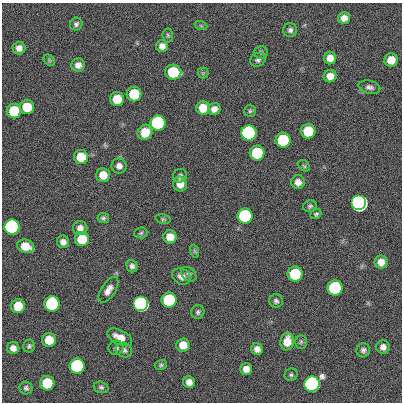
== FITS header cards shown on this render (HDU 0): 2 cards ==
NAXIS1  =                  400
NAXIS2  =                  400

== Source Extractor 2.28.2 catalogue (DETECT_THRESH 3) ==
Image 400 x 400 px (HDU 0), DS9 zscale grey, 1 PNG px = 1 image px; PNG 404 x 404 px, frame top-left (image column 1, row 400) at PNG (2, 3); each listed source drawn as its Kron ellipse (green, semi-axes under 4 px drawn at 4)
Background 0.532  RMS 33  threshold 100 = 3 sigma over >= 5 px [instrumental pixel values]
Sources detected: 85; all 85 listed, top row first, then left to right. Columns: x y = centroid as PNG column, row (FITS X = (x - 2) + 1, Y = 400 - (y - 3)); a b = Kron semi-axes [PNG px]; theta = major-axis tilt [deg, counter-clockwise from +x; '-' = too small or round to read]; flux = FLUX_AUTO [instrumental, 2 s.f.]
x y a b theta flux
344 18 6 5 - 1.5e+04
76 24 6 6 - 5.6e+03
201 26 6 4 -19 3.0e+03
290 30 7 7 - 7.4e+03
168 35 7 5 -86 4.1e+03
162 46 6 6 - 1.3e+04
19 48 6 6 - 1.2e+04
261 52 7 6 - 4.5e+03
330 58 6 6 - 1.8e+04
49 60 6 5 - 3.7e+03
258 60 8 6 31 6.5e+03
391 60 7 7 - 3.2e+04
78 65 7 6 - 1.4e+04
173 72 8 7 - 1.2e+05
203 73 5 5 - 2.9e+03
330 76 6 6 - 1.9e+04
369 87 11 6 -13 9.2e+03
134 94 7 7 - 1.2e+05
117 99 7 7 - 4.7e+04
27 107 7 7 - 7.2e+04
203 108 7 7 - 3.9e+04
214 109 6 6 - 1.3e+04
14 111 7 7 - 1.2e+05
250 111 6 6 - 4.2e+03
158 123 7 7 - 1.0e+06
308 131 7 7 - 9.1e+04
145 132 8 7 - 5.0e+04
249 133 7 7 - 3.5e+06
283 140 7 7 - 2.1e+05
257 153 7 7 - 1.7e+05
81 157 7 7 - 5.7e+04
119 166 8 7 - 1.1e+04
304 166 6 5 - 3.4e+03
103 175 7 7 - 3.5e+04
180 176 7 6 - 6.6e+03
298 182 7 7 - 1.5e+04
180 184 7 7 - 2.4e+04
359 203 7 7 - 1.1e+07
310 206 7 5 27 4.7e+03
316 214 6 4 38 4.2e+03
245 216 7 7 - 5.4e+05
103 218 6 5 - 4.9e+03
163 219 7 4 -14 3.7e+03
12 227 7 7 - 2.9e+06
80 228 7 7 - 1.3e+04
141 233 6 5 - 4.2e+03
170 237 6 6 - 2.8e+04
82 239 7 7 - 7.7e+04
63 242 6 6 - 1.2e+04
25 246 9 6 -17 3.7e+04
194 251 7 4 -71 3.4e+03
381 262 6 6 - 2.0e+04
132 266 6 5 - 7.5e+03
189 274 8 6 -42 5.7e+03
295 274 7 7 - 1.4e+05
181 276 9 7 -31 1.3e+04
335 288 7 7 - 5.7e+05
108 290 14 7 57 1.6e+04
169 300 7 7 - 3.1e+05
276 301 7 7 - 6.4e+03
52 304 8 7 - 6.1e+05
141 304 7 7 - 2.1e+06
18 306 7 7 - 5.0e+04
198 312 7 6 - 5.5e+03
120 337 13 7 -26 2.5e+04
49 340 7 7 - 4.8e+04
287 341 9 6 80 3.3e+04
301 342 7 5 90 4.1e+03
183 345 6 6 - 2.8e+04
29 346 6 6 - 5.0e+03
383 347 7 6 - 1.2e+04
13 348 6 6 - 1.3e+04
116 348 8 7 - 6.1e+03
257 349 6 5 - 1.2e+04
124 350 8 7 - 7.5e+03
363 350 7 6 - 7.2e+03
161 365 6 5 - 3.8e+03
77 366 7 7 - 5.2e+05
246 369 6 6 - 1.6e+04
291 375 7 6 - 4.7e+03
189 382 6 6 - 1.5e+04
47 383 7 7 - 9.9e+04
312 384 8 7 - 5.5e+06
101 387 7 5 -18 5.2e+03
26 388 6 6 - 5.6e+03